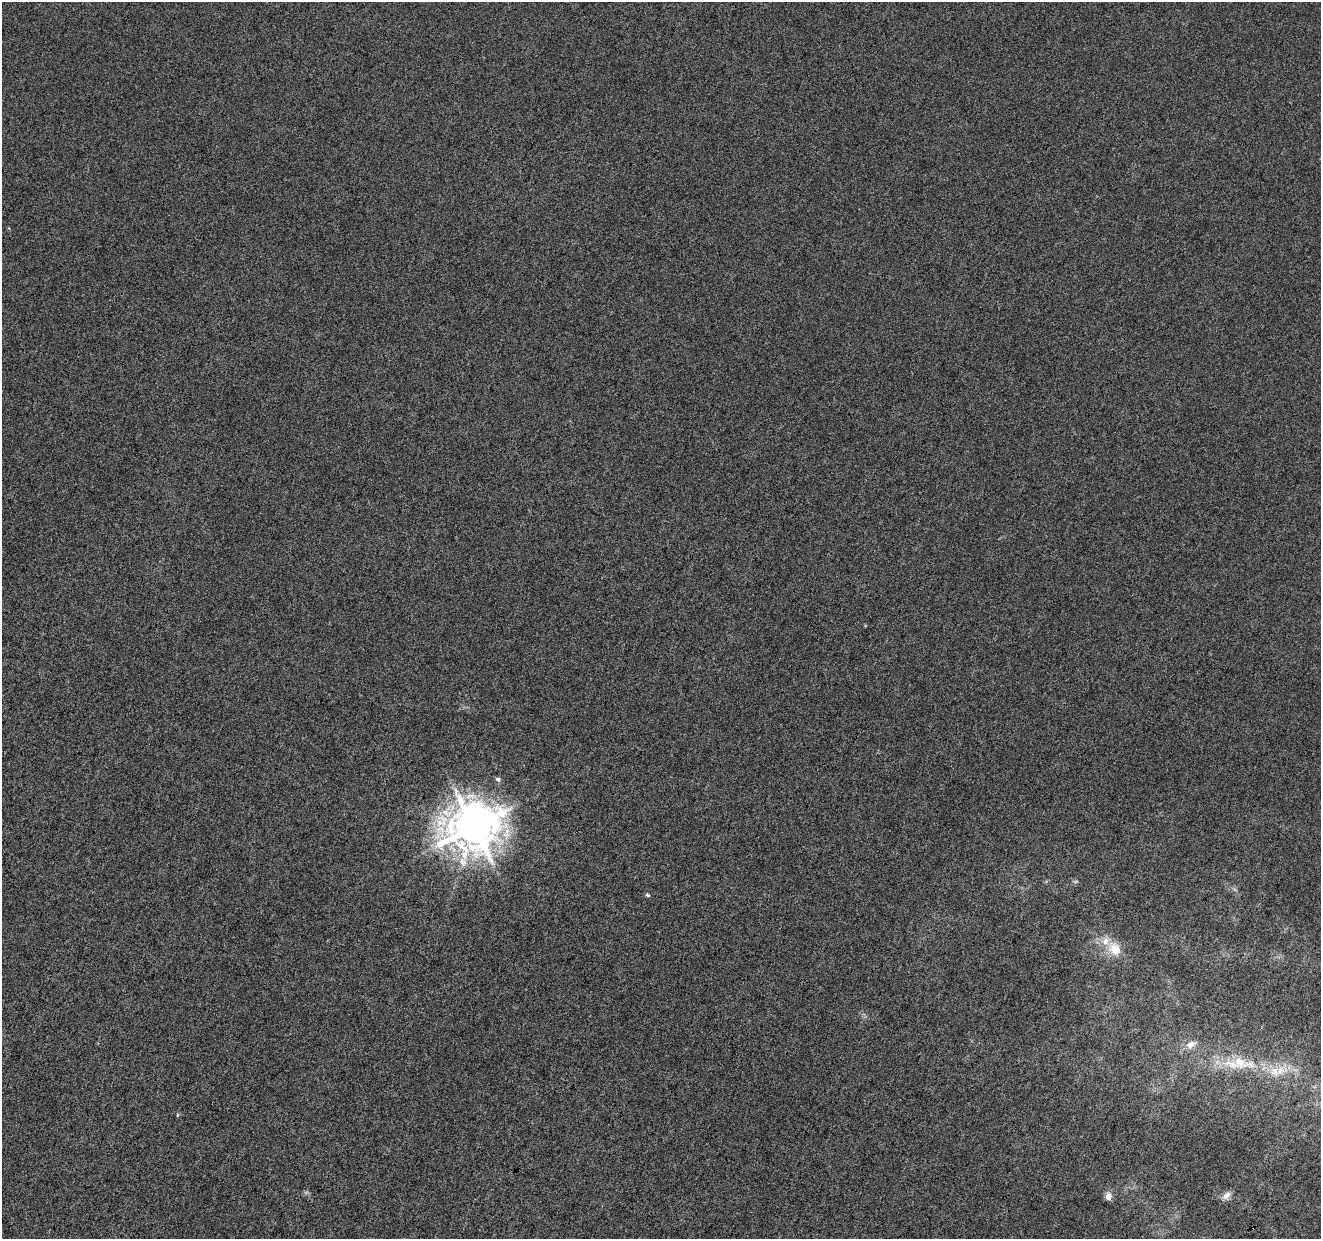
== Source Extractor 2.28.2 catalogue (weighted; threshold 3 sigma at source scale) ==
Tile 7 of 4 x 4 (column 3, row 2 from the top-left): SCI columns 2645-3963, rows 2757-3993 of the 5282 x 5449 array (HDU 1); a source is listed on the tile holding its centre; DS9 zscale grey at full resolution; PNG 1323 x 1241 px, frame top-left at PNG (2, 2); no overlay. Shown black and unused: <1% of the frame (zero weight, under 3 of 6 exposures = <1% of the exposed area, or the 3 px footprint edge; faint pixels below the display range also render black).
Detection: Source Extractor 2.28.2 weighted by HDU 2 'WHT'; one run over the whole footprint, this tile lists its part. Background 6.64e-04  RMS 0.0022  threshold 0.00885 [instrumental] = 3 sigma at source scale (4.09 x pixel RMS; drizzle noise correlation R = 1.36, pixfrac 0.8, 0.0396/0.0396 arcsec/px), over >= 5 px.
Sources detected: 12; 3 inside a brighter listed object's ellipse — not listed separately; the other 9 listed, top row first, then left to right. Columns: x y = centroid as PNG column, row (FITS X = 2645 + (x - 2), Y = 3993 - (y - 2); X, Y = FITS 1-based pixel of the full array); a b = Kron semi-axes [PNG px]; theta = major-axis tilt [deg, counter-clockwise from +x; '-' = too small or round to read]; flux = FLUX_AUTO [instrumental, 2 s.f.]
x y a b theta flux
498 779 7 6 - 0.52
474 826 21 19 26 340
647 895 5 3 - 0.53
1115 949 18 14 -54 4
1191 1044 16 8 27 1.6
1232 1065 33 12 -15 5.5
1275 1072 16 14 -45 3.1
1227 1195 13 9 45 1.1
1108 1196 6 5 - 1.8